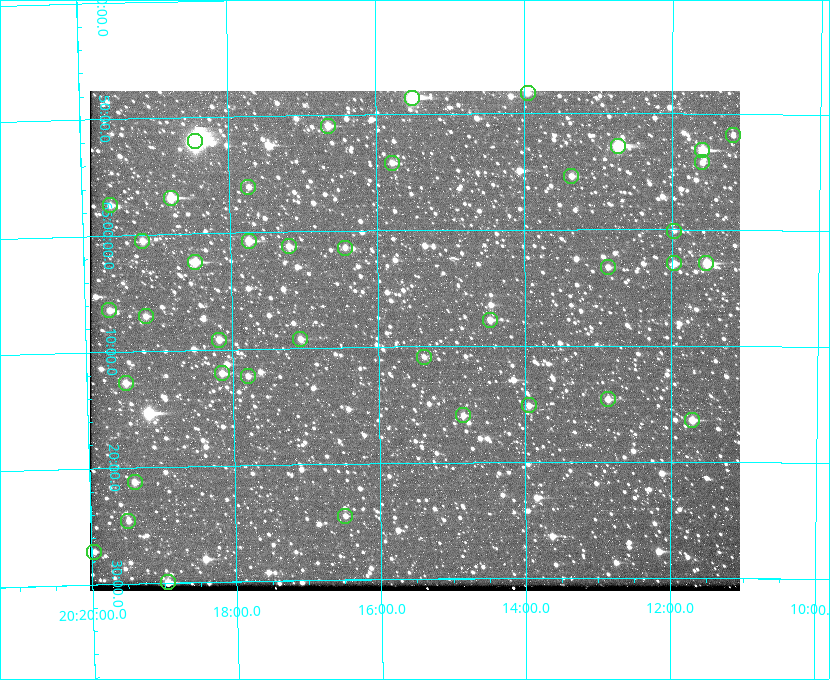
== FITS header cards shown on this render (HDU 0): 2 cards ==
NAXIS1  =                  650 / Width of table row in bytes
NAXIS2  =                  500 / Number of rows in table

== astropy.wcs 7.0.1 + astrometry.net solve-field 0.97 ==
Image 650 x 500 px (HDU 0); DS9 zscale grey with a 90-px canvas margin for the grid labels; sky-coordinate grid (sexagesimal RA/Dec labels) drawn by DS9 from the SOLVED WCS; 40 Tycho-2 reference stars matched to detected sources circled (green)
Header WCS: none
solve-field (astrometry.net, Tycho-2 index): SOLVED blind (the file carries no WCS)
Solved WCS: RA---TAN-SIP/DEC--TAN-SIP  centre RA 20:15:30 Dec +65:09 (303.88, +65.16 deg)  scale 5.17 arcsec/px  FOV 56.0' x 43.0'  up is -179 deg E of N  parity flipped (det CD > 0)
(file carries no celestial WCS; the grid is the blind solution)
Tycho-2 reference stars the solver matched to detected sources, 40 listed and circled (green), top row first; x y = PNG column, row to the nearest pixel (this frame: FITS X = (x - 90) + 1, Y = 500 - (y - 91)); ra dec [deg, ICRS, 3 dp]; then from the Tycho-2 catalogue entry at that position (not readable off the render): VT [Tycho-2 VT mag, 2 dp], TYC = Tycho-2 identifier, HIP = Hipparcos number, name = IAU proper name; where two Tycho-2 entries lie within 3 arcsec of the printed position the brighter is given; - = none
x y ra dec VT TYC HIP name
528 93 303.488 +64.804 11.29 4240-68-1 - -
412 98 303.878 +64.810 8.93 4240-794-1 - -
328 126 304.164 +64.849 10.65 4240-315-1 - -
733 135 302.794 +64.865 12.51 4240-904-1 - -
195 141 304.612 +64.868 7.89 4241-1703-1 100101 -
618 146 303.184 +64.880 9.02 4240-488-1 - -
702 150 302.897 +64.886 9.40 4240-717-1 - -
702 162 302.899 +64.904 11.91 4240-435-1 - -
392 163 303.948 +64.903 11.68 4240-549-1 - -
571 176 303.341 +64.923 11.58 4240-148-1 - -
248 187 304.434 +64.934 11.97 4241-1827-1 - -
171 198 304.698 +64.948 10.27 4241-1684-1 - -
110 205 304.904 +64.956 11.57 4241-1578-1 - -
674 231 302.992 +65.001 11.85 4240-479-1 - -
142 241 304.798 +65.009 11.15 4241-1628-1 - -
249 241 304.437 +65.012 10.41 4241-1775-1 - -
289 246 304.302 +65.021 11.64 4241-1611-1 - -
345 248 304.112 +65.024 12.29 4240-364-1 - -
195 262 304.620 +65.041 10.25 4241-1573-1 - -
674 263 302.992 +65.048 11.44 4240-88-1 - -
706 263 302.882 +65.048 10.25 4240-98-1 - -
608 267 303.217 +65.054 11.98 4240-166-1 - -
109 310 304.916 +65.107 11.17 4241-1518-1 - -
146 316 304.793 +65.117 11.79 4241-1700-1 - -
490 320 303.620 +65.129 11.18 4240-34-1 - -
300 339 304.266 +65.154 11.64 4240-724-1 - -
219 340 304.544 +65.153 12.05 4241-1582-1 - -
424 357 303.846 +65.181 11.99 4240-1077-1 - -
222 373 304.537 +65.201 11.44 4241-1860-1 - -
248 376 304.448 +65.206 12.12 4241-1643-1 - -
126 383 304.866 +65.212 12.00 4241-1293-1 - -
608 399 303.217 +65.244 11.17 4240-236-1 - -
529 405 303.488 +65.252 12.13 4240-1343-1 - -
463 415 303.713 +65.266 11.45 4240-564-1 - -
692 420 302.928 +65.273 10.74 4240-760-1 - -
135 482 304.845 +65.354 11.82 4241-1491-1 - -
345 516 304.121 +65.408 11.90 4240-305-1 - -
128 521 304.869 +65.410 11.95 4241-1394-1 - -
94 552 304.989 +65.453 12.36 4241-1256-1 - -
168 582 304.739 +65.499 10.16 4241-1715-1 - -